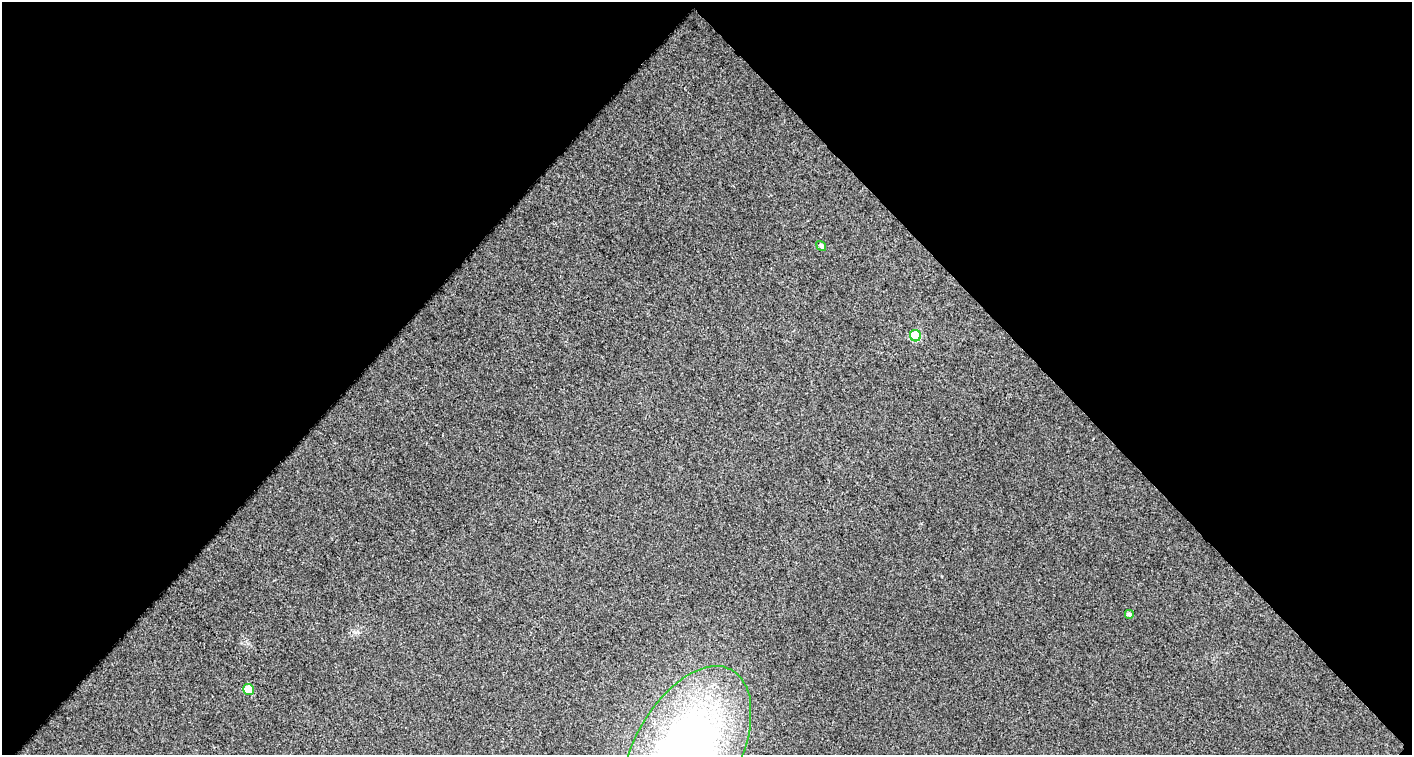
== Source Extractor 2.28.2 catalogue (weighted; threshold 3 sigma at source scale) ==
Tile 1 of 1 x 2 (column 1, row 1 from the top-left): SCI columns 50-1459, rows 753-1505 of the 1504 x 1505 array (HDU 1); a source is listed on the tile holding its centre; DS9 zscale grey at full resolution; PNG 1414 x 757 px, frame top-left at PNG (2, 2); each listed source drawn as its Kron ellipse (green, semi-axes under 4 px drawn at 4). Shown black and unused: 51% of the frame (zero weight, under 2 of 3 exposures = <1% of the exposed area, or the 3 px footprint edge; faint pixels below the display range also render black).
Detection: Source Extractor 2.28.2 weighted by HDU 2 'WHT'; one run over the whole footprint, this tile lists its part. Background 0.0109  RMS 0.013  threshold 0.0565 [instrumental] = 3 sigma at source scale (4.5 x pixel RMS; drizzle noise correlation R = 1.50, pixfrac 1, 0.0396/0.0396 arcsec/px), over >= 5 px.
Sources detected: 6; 1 inside a brighter object's white glare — neither listed nor drawn; the other 5 listed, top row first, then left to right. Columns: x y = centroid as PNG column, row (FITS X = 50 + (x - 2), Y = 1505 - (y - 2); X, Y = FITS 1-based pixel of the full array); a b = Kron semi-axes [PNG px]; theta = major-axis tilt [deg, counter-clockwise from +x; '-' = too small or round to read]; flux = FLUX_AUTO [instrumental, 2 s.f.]
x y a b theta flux
821 246 5 4 - 3.4
915 336 6 5 - 61
1129 614 4 4 - 3.5
249 689 5 5 - 26
686 753 94 52 61 760
Isophote crosses this tile's border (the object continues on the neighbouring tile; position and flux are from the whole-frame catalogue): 1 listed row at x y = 686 753